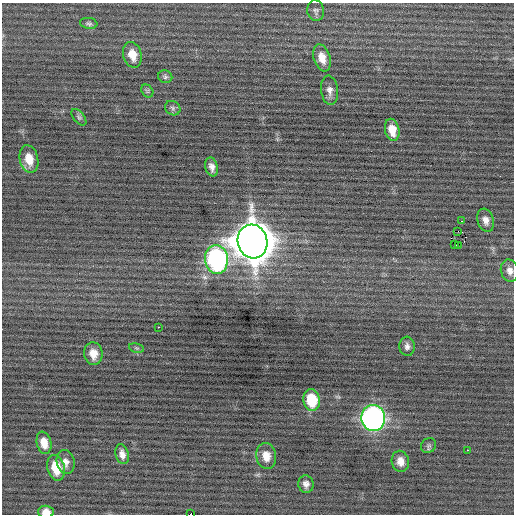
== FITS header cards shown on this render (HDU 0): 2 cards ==
NAXIS1  =                  512 / Axis length
NAXIS2  =                  512 / Axis length

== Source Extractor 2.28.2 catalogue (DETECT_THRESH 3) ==
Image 512 x 512 px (HDU 0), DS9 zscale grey, 1 PNG px = 1 image px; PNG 516 x 516 px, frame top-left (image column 1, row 512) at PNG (2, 3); each listed source drawn as its Kron ellipse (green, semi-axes under 4 px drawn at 4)
Background -0.049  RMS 0.77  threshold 2.32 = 3 sigma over >= 5 px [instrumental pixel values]
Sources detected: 38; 1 with non-positive FLUX_AUTO (blend fragments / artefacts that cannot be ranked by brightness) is neither listed nor drawn; the other 37 listed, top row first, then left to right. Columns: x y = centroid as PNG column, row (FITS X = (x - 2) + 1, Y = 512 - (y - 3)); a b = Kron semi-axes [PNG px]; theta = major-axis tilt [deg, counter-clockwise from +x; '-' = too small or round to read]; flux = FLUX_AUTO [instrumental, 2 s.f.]
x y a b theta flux
316 11 10 8 -81 160
89 23 9 5 -8 120
132 55 13 9 -74 710
322 58 14 8 -72 610
165 77 7 6 - 120
330 90 15 8 -83 340
147 91 7 5 -55 95
173 108 8 6 -37 140
79 117 9 5 -50 110
392 130 11 7 -78 710
29 159 14 9 -77 770
212 167 9 6 -76 280
486 220 12 8 -72 320
461 221 2 2 - 53
458 231 2 2 - 1400
252 241 17 15 -75 170000
455 244 3 2 - 180
458 245 2 2 - 9900
216 259 14 11 -84 14000
510 271 11 8 -75 330
158 327 3 2 - 580
407 346 9 7 -86 230
137 348 8 4 -15 82
93 354 11 9 -82 570
312 400 11 8 -80 1800
373 418 13 11 -80 23000
44 443 11 7 -78 590
428 446 8 7 - 130
467 450 3 2 - 270
122 454 10 6 -76 330
266 456 13 10 -80 590
400 461 11 8 -79 440
66 462 12 9 -77 350
56 468 13 8 -77 1200
306 484 9 7 -80 270
46 512 8 6 -4 540
191 514 3 2 - 1700
At the frame edge (FLAGS 8, measured only in part): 3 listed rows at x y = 510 271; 46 512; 191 514
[1 non-positive-flux detection neither listed nor drawn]